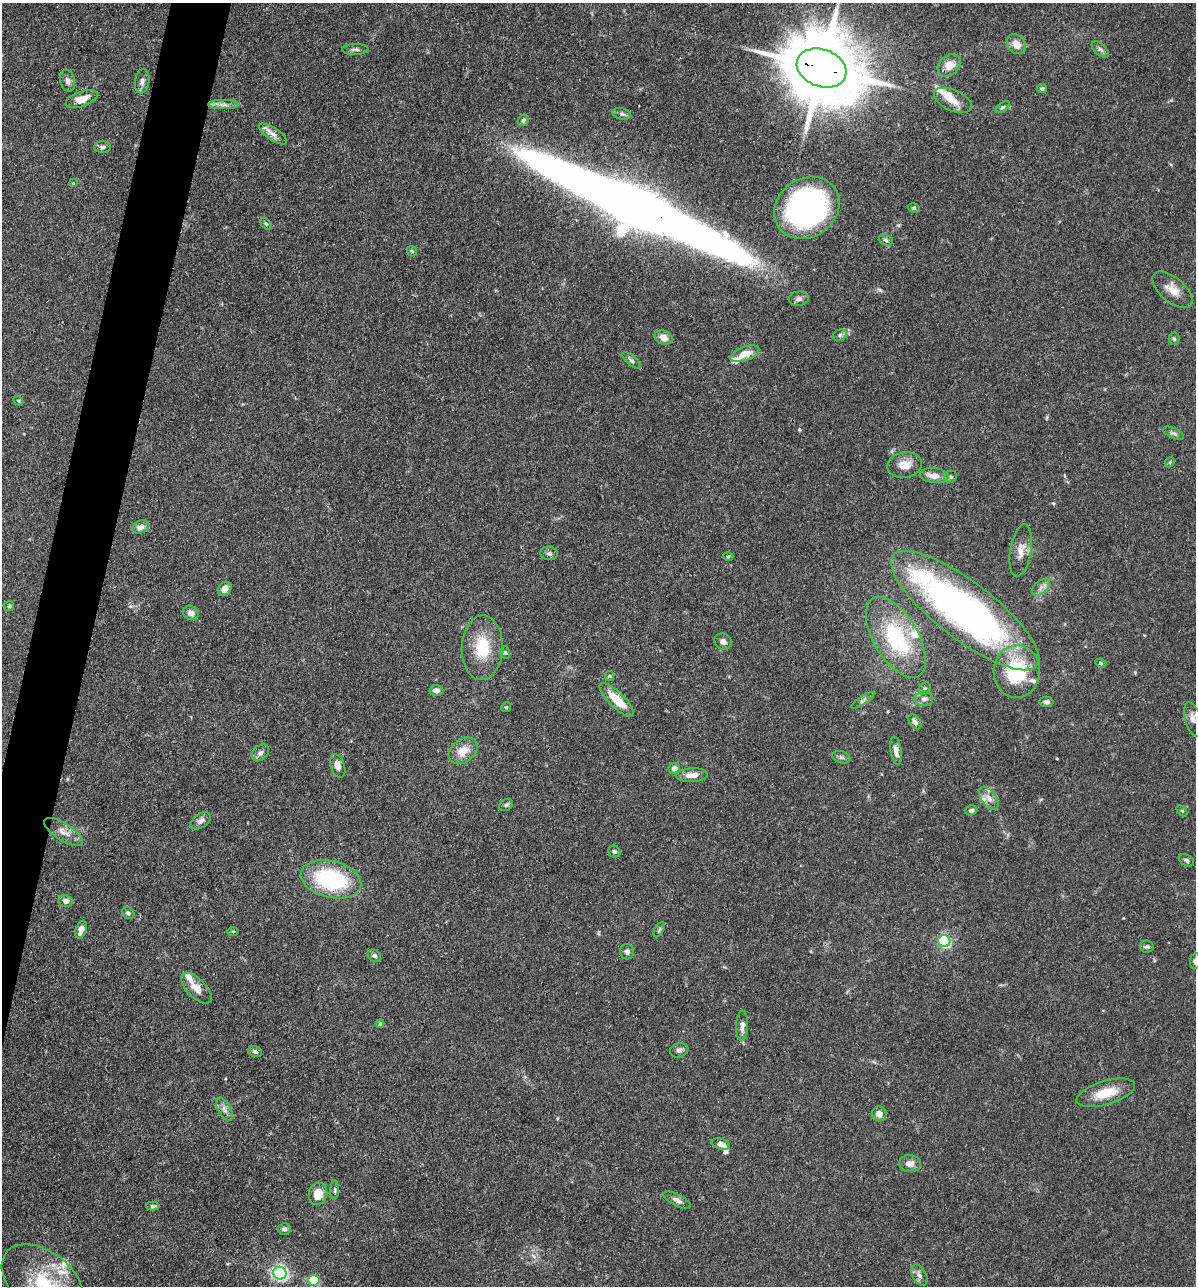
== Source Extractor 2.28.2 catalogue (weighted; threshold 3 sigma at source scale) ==
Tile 7 of 4 x 4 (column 3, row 2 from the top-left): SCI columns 2640-3833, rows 2568-3851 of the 5155 x 5135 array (HDU 1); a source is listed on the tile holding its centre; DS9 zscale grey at full resolution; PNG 1198 x 1288 px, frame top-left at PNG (2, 3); each listed source drawn as its Kron ellipse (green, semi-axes under 4 px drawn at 4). Shown black and unused: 4% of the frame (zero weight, under 3 of 4 exposures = <1% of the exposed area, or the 3 px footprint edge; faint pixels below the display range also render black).
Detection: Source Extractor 2.28.2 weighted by HDU 2 'WHT'; one run over the whole footprint, this tile lists its part. Background 0.102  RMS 0.0038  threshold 0.0169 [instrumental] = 3 sigma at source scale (4.5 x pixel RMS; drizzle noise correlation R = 1.50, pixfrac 1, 0.05/0.05 arcsec/px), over >= 5 px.
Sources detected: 118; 1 inside a brighter object's white glare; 1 long thin detection or spike segment (spike, bleed or trail) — neither listed nor drawn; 11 inside a brighter listed object's ellipse — not listed separately; the other 105 listed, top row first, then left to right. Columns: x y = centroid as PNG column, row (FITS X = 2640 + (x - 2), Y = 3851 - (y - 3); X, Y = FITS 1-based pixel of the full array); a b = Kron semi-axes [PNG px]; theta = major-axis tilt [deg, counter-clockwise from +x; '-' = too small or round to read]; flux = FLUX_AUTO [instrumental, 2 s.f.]
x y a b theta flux
1016 44 11 8 -51 3.9
355 49 13 5 1 1.2
1100 50 10 5 -41 1.2
949 65 13 9 41 5.2
822 68 25 18 -20 4500
67 81 11 7 -73 1.5
142 81 12 7 81 1.9
1042 88 5 4 - 0.77
82 99 17 7 19 4.7
953 100 20 10 -25 4.6
224 105 15 4 0 2
1003 107 8 4 35 0.7
622 114 9 5 -15 0.93
523 120 6 5 - 0.83
273 134 16 6 -34 2.5
103 147 8 6 3 1
73 183 4 4 - 0.32
807 208 34 29 36 100
914 208 6 4 -16 0.58
266 224 7 4 -54 0.62
886 240 7 5 -19 0.87
412 251 6 4 -46 0.53
1172 290 24 12 -40 5.1
799 299 10 7 4 1.5
840 335 7 5 17 0.94
663 337 9 7 -18 2.8
1174 339 6 5 - 0.72
745 354 15 7 21 5
632 360 11 5 -40 1.1
19 401 5 4 - 0.47
1173 433 11 5 -24 1
1170 462 6 4 46 0.48
904 465 17 12 11 4.8
934 476 14 7 -6 3.8
950 477 6 6 - 0.79
141 527 9 6 21 2.1
1021 551 26 10 81 4.5
549 553 9 6 -9 1.1
728 557 5 3 - 0.42
1041 587 10 6 40 1.7
225 589 7 6 - 2.8
9 606 5 5 - 0.57
965 610 91 28 -37 180
191 613 8 7 - 2.1
896 637 45 22 -59 35
723 641 9 7 -38 1.9
482 648 32 20 88 15
505 652 6 5 - 0.67
1101 663 6 4 -25 0.52
1017 672 26 23 86 27
610 676 5 4 - 0.43
925 689 6 5 - 0.81
436 690 7 5 -3 2.1
924 699 9 7 3 1.6
617 700 23 7 -44 9.8
863 700 13 4 34 1.1
1046 702 7 5 -1 1.4
506 707 5 4 - 0.47
1193 719 17 8 -73 2.4
915 722 8 5 -53 1.3
463 751 16 11 38 5.5
896 751 14 5 -81 2.3
260 753 10 7 42 1.5
841 757 9 6 -18 1
338 766 12 7 -70 2.7
674 768 6 5 - 1.9
692 775 16 7 3 3.2
989 798 13 7 -54 2.7
506 805 7 5 29 0.75
971 810 6 5 - 0.84
1182 811 6 4 -45 0.49
201 821 11 7 35 1.9
64 832 22 8 -32 3.8
614 852 6 5 - 0.85
1186 860 8 5 -27 0.91
331 879 31 18 -13 40
65 901 7 6 - 2.3
128 913 6 5 - 1.1
81 930 9 5 71 3.1
659 930 8 4 63 0.71
233 931 5 3 - 0.39
944 941 6 6 - 61
1147 946 7 6 - 0.82
627 952 8 7 - 1.2
374 956 7 5 -37 1
1195 961 8 5 83 0.93
196 988 19 9 -44 4
380 1024 4 4 - 0.48
742 1026 15 6 89 2.6
679 1050 9 7 17 1.2
255 1051 7 5 -21 1
1106 1093 30 11 17 9.3
224 1109 13 6 -60 1.9
879 1114 7 7 - 2.5
720 1144 9 5 -16 2.4
910 1164 11 8 -6 2.9
335 1190 9 3 90 0.69
318 1194 11 9 75 5.9
677 1200 15 6 -27 1.7
153 1206 6 4 -1 0.78
284 1229 6 6 - 1.3
280 1273 6 6 - 110
919 1275 11 6 -61 1.7
314 1280 5 5 - 24
43 1282 47 30 -39 27
Overlapping masked pixels (flux is a lower limit): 1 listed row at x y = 822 68
Isophote crosses this tile's border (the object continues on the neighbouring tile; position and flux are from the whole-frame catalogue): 2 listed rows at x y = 1195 961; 43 1282